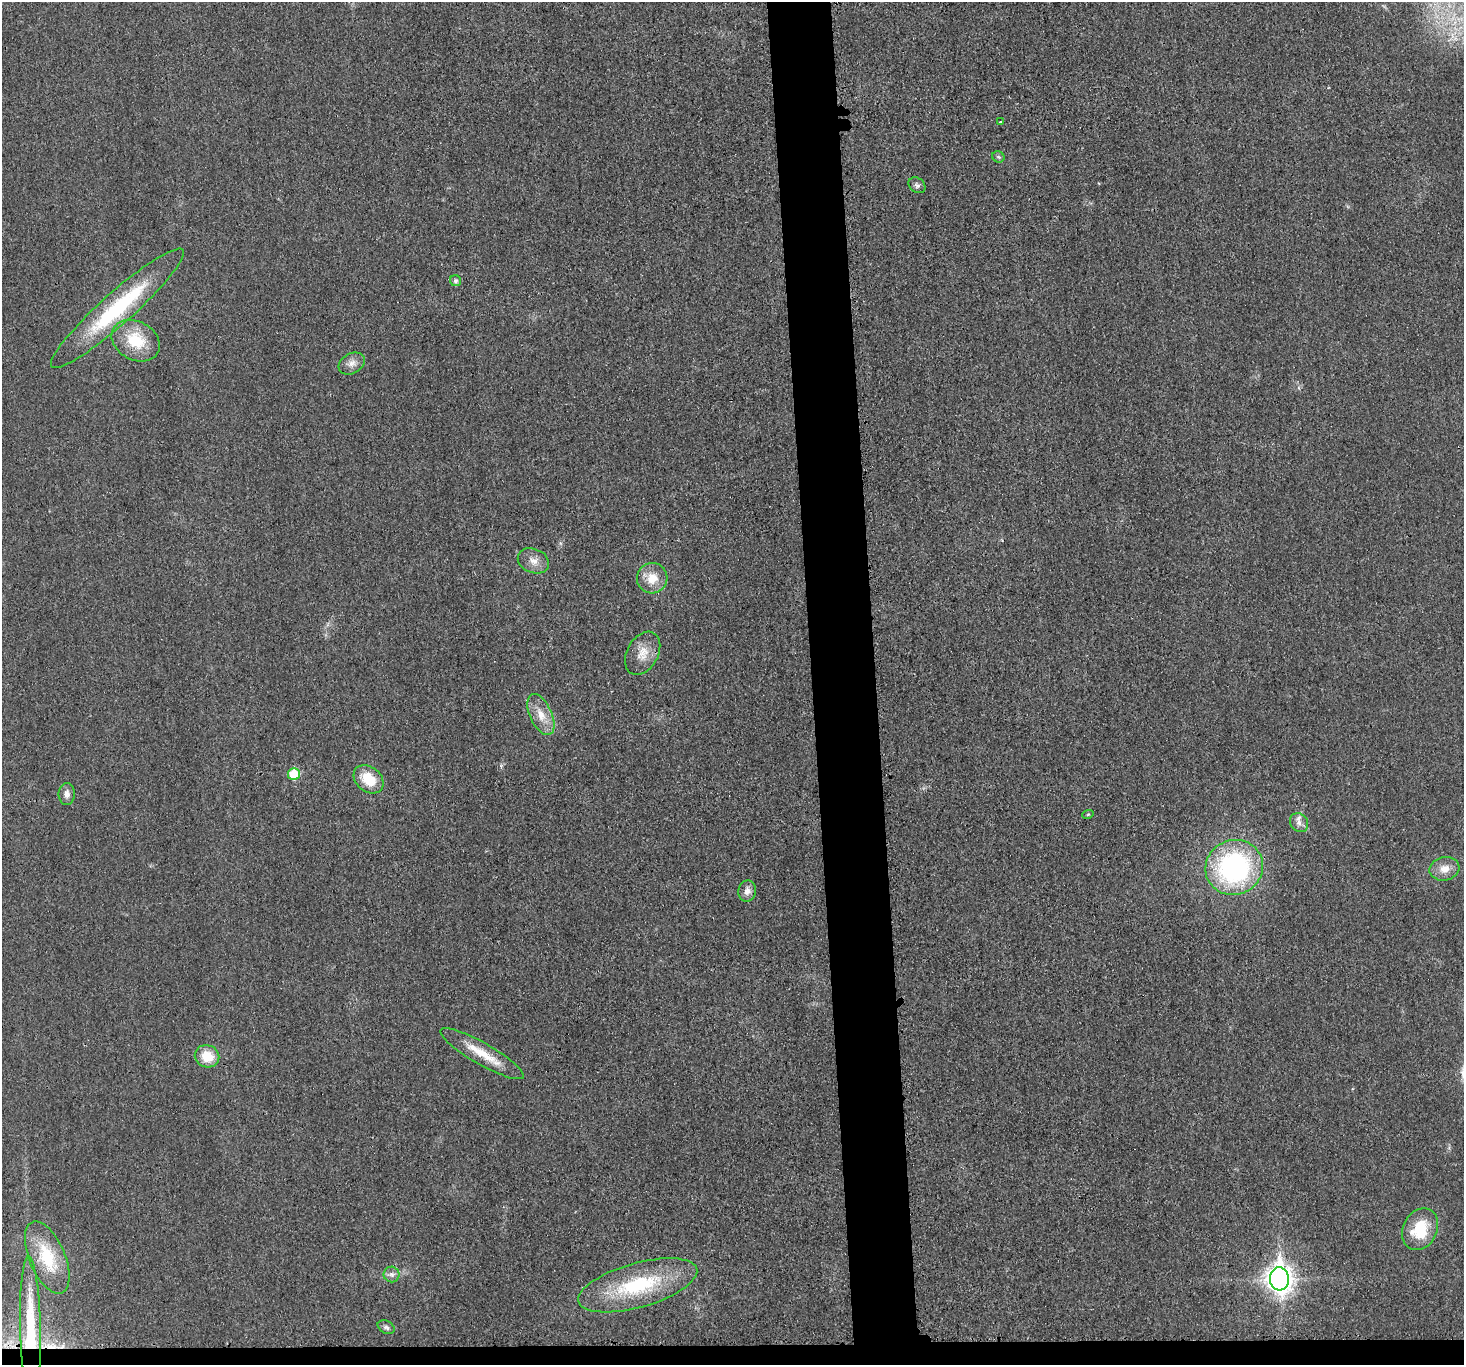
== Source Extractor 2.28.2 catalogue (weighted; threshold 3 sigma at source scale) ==
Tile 8 of 3 x 3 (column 2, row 3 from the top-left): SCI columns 1462-2923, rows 131-1493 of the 4398 x 4371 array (HDU 1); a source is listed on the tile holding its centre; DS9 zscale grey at full resolution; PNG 1466 x 1367 px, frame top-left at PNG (2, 2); each listed source drawn as its Kron ellipse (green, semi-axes under 4 px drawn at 4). Shown black and unused: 6% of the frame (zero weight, under 3 of 4 exposures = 1% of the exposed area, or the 3 px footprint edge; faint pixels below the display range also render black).
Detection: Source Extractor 2.28.2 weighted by HDU 2 'WHT'; one run over the whole footprint, this tile lists its part. Background 0.0225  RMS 0.0059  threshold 0.0264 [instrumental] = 3 sigma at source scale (4.5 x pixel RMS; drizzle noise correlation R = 1.50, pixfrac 1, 0.05/0.05 arcsec/px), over >= 5 px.
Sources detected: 30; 1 cosmic-ray / hot-pixel residue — neither listed nor drawn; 1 inside a brighter listed object's ellipse — not listed separately; the other 28 listed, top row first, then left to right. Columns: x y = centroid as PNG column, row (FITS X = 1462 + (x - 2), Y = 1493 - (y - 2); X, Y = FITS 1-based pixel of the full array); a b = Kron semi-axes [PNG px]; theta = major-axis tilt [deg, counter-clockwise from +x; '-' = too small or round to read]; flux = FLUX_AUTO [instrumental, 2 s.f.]
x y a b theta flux
1000 122 3 3 - 0.9
998 157 6 5 - 0.98
917 185 9 7 -37 1.8
455 281 5 5 - 1.6
117 308 88 16 42 63
136 341 25 19 -29 23
352 363 14 10 29 4.4
533 561 16 12 -22 5.7
652 578 15 15 - 10
643 653 23 15 61 9.4
541 715 22 11 -66 9.4
294 774 6 6 - 22
369 779 16 12 -39 16
67 794 11 8 90 3.4
1088 814 5 3 - 0.6
1299 823 10 8 -51 3.1
1234 867 29 27 26 110
1444 869 15 11 13 6.9
747 891 10 9 - 3.7
482 1054 47 11 -30 16
207 1056 12 11 - 13
1420 1229 22 17 63 24
47 1257 38 18 -67 31
392 1274 8 8 - 2.6
1279 1279 11 9 -85 600
638 1285 61 22 16 53
386 1327 9 6 -28 1.8
30 1329 72 10 -89 43
Overlapping masked pixels (flux is a lower limit): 2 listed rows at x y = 294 774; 30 1329